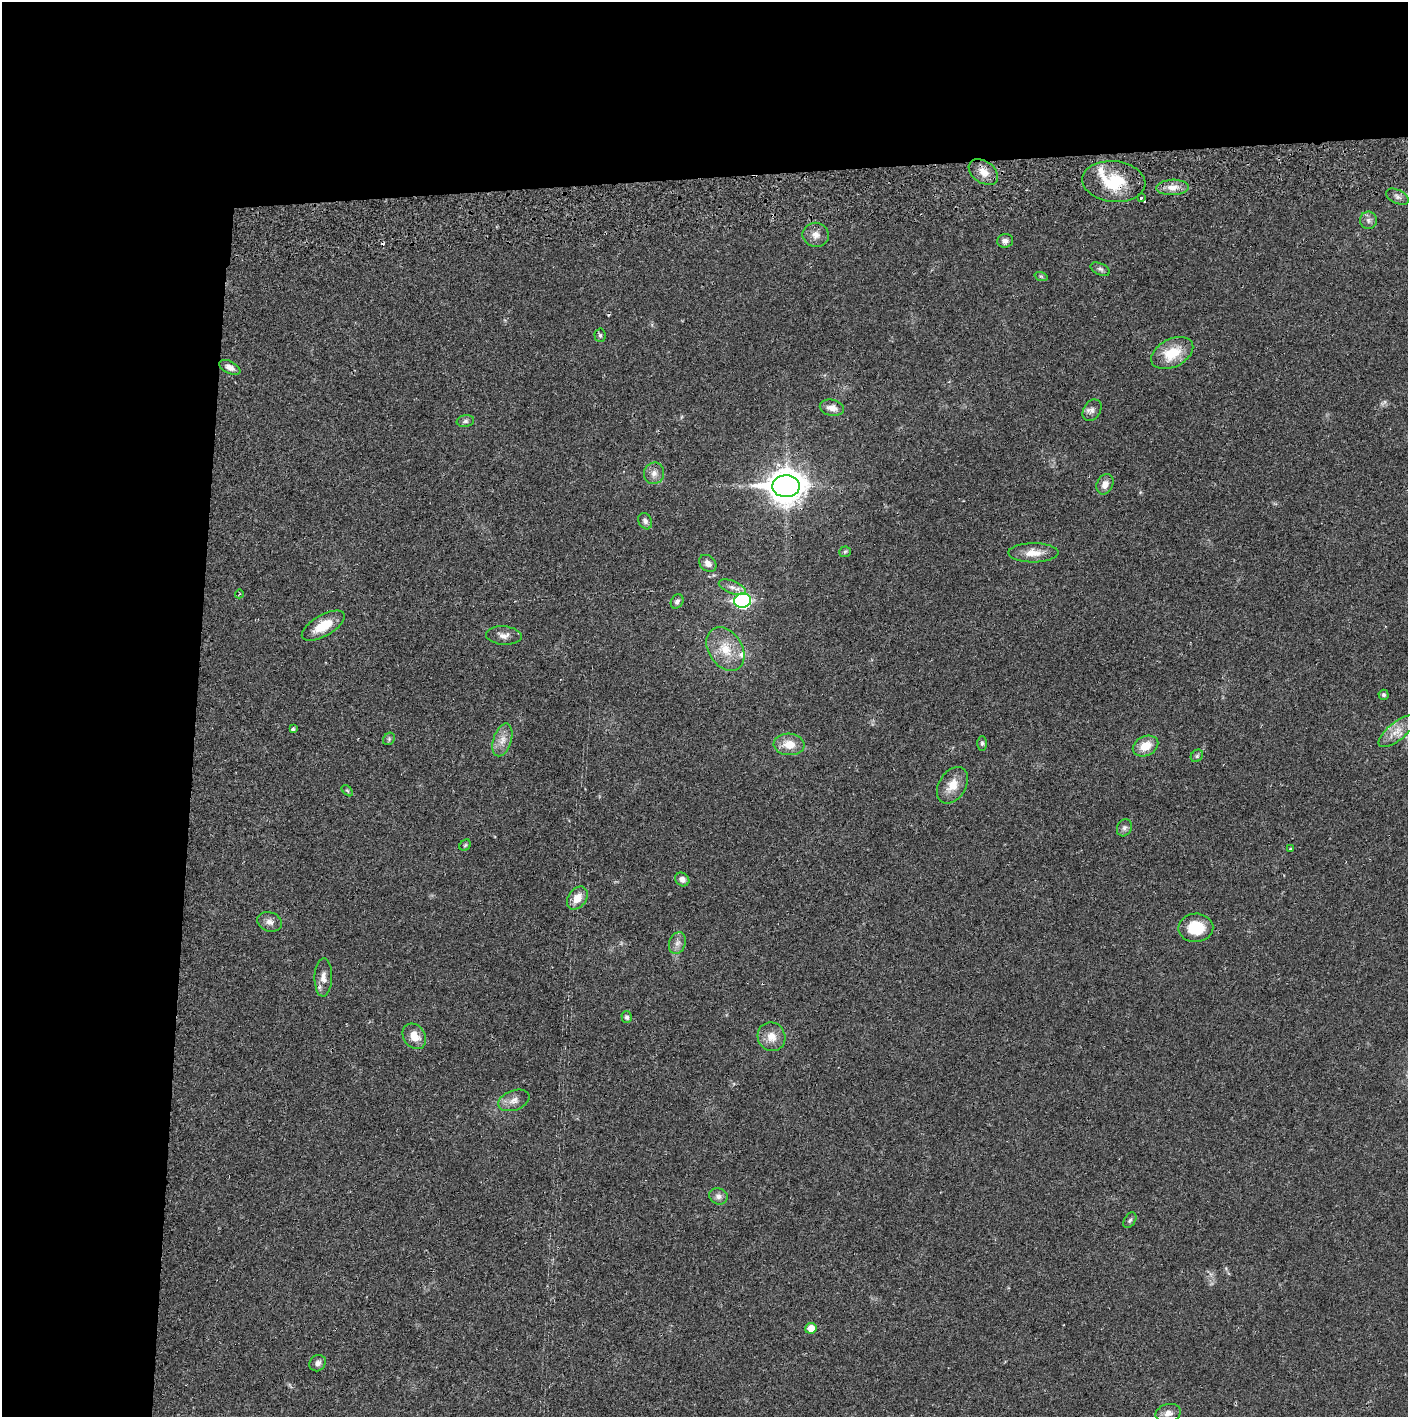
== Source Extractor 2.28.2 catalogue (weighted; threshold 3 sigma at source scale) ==
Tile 1 of 3 x 3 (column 1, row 1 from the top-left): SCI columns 4-1409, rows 2885-4299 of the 4229 x 4357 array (HDU 1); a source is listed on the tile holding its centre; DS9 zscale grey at full resolution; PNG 1410 x 1419 px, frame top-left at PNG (2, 2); each listed source drawn as its Kron ellipse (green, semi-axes under 4 px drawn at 4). Shown black and unused: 24% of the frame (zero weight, under 2 of 3 exposures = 3% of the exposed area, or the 3 px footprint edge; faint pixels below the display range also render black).
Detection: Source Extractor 2.28.2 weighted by HDU 2 'WHT'; one run over the whole footprint, this tile lists its part. Background 0.0213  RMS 0.0035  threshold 0.0156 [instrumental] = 3 sigma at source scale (4.5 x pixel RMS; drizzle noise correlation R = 1.50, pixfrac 1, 0.05/0.05 arcsec/px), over >= 5 px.
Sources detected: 64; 3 cosmic-ray / hot-pixel residue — neither listed nor drawn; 2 inside a brighter listed object's ellipse — not listed separately; the other 59 listed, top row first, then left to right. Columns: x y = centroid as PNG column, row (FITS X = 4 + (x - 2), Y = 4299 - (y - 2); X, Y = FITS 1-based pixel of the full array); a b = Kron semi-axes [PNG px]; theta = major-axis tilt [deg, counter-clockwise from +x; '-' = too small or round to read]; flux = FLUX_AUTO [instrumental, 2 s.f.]
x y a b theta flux
983 172 16 11 -35 3.8
1114 182 32 20 -5 16
1173 187 16 7 2 3.5
1397 197 12 6 -26 1.3
1141 198 3 3 - 0.64
1368 220 8 8 - 1.4
816 235 13 12 - 2.7
1005 241 8 6 10 1.4
1100 269 10 5 -24 0.86
1041 276 7 4 -19 0.49
600 335 7 5 -88 0.6
1172 353 22 14 27 9.5
230 367 11 6 -27 1.9
832 408 12 8 -13 2.9
1092 410 11 8 56 1.7
465 421 9 6 10 1
654 473 11 10 - 2.1
1105 484 10 8 63 2.4
786 486 13 11 2 610
645 521 8 6 -62 1.2
845 552 6 5 - 0.52
1033 553 25 9 0 4.7
708 563 9 7 -45 1.9
732 587 14 6 -21 1.9
239 594 4 3 - 0.26
677 601 7 6 - 1
743 601 8 7 - 58
323 626 24 10 30 7.6
504 635 18 9 -4 2.3
725 649 24 17 -58 8.6
1384 695 5 5 - 0.78
293 729 4 3 - 0.61
1397 731 22 9 39 4
389 739 6 5 - 0.69
502 740 17 9 72 3.3
982 743 7 5 90 0.68
789 744 15 11 -4 5.2
1145 746 13 9 26 5.3
1197 756 7 5 46 0.67
952 785 20 13 58 5.1
347 791 7 4 -44 0.47
1124 828 9 7 62 1.2
465 845 6 5 - 0.55
1290 849 3 3 - 0.4
682 879 7 6 - 1.5
577 898 12 9 53 4.2
270 922 12 9 -19 1.9
1196 928 17 14 2 9.8
677 943 11 8 70 1.8
323 977 19 9 89 2.9
627 1017 6 5 - 0.92
414 1036 14 10 -53 4.2
771 1037 15 13 -60 4.1
514 1100 16 10 20 2.7
718 1196 9 8 - 1.7
1130 1220 8 5 59 0.76
811 1328 5 5 - 3.9
318 1363 9 7 45 1.4
1168 1413 13 9 14 2.1
Overlapping masked pixels (flux is a lower limit): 2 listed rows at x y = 1114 182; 786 486